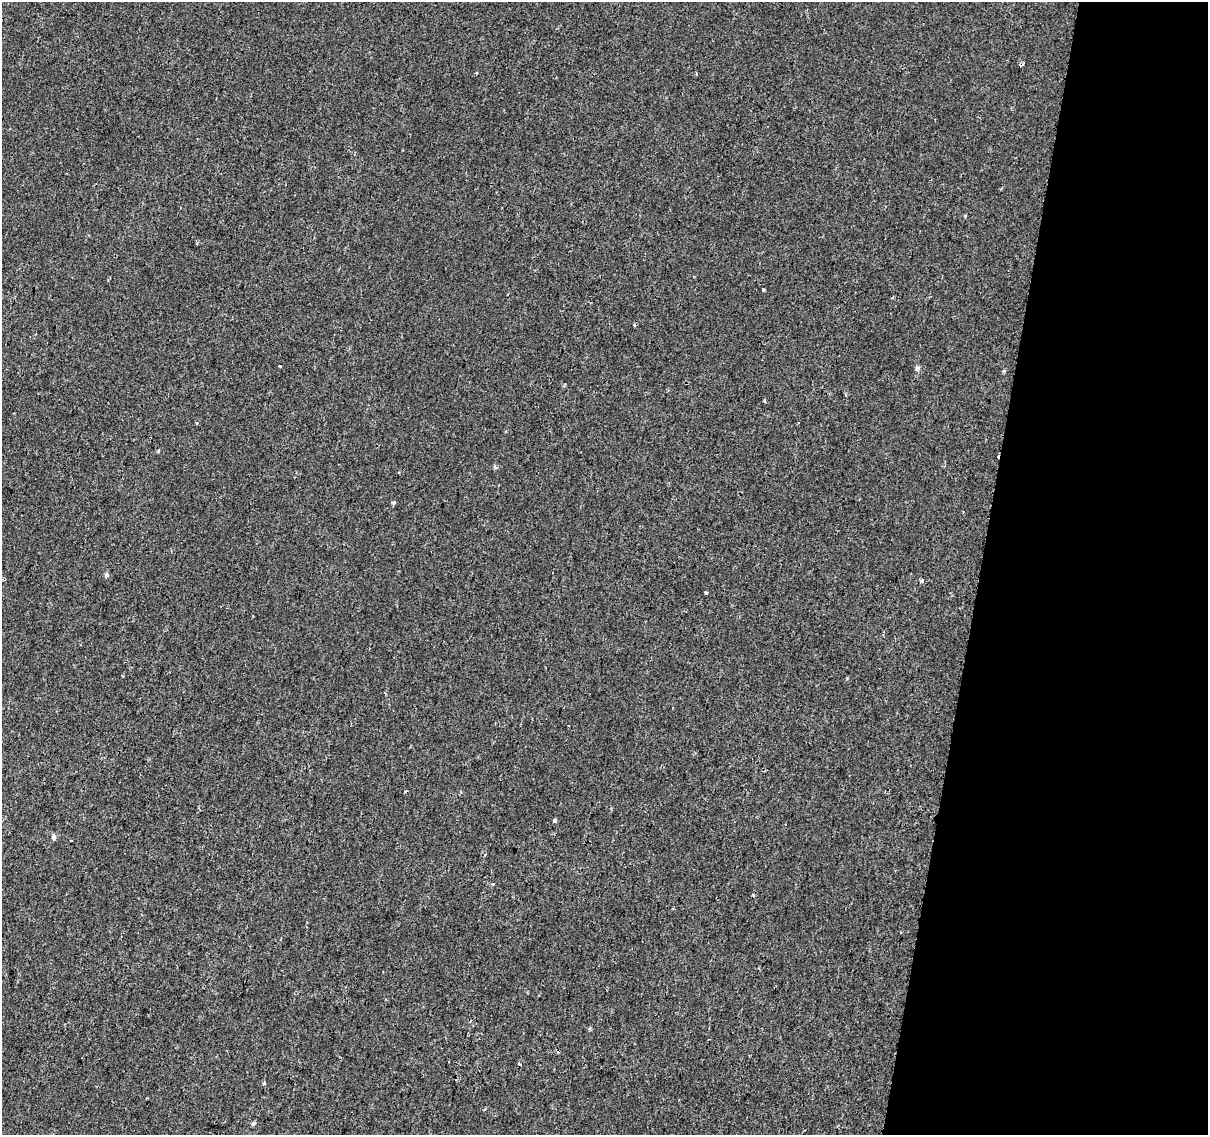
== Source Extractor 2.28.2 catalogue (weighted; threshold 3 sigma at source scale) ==
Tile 8 of 4 x 4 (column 4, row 2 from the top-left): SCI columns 3643-4848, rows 2550-3682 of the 4868 x 5159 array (HDU 1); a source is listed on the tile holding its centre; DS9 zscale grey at full resolution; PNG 1210 x 1137 px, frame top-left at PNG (2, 2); no overlay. Shown black and unused: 19% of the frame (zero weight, under 2 of 3 exposures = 3% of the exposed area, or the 3 px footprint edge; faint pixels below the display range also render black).
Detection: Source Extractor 2.28.2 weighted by HDU 2 'WHT'; one run over the whole footprint, this tile lists its part. Background 1.45e-04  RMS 0.0039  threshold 0.0174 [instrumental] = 3 sigma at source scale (4.5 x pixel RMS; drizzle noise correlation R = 1.50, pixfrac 1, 0.0396/0.0396 arcsec/px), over >= 5 px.
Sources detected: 23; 6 cosmic-ray / hot-pixel residue — not listed; the other 17 listed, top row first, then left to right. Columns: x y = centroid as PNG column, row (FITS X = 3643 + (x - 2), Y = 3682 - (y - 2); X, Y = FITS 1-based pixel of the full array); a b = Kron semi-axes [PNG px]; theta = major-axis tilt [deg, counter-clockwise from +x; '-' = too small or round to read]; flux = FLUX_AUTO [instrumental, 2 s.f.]
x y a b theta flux
1021 65 4 3 - 1.4
763 289 3 3 - 0.73
917 368 7 6 - 1.1
1004 371 3 3 - 1.6
764 400 4 3 - 0.53
158 451 5 3 - 0.41
394 502 4 3 - 1.8
106 575 7 5 88 0.77
922 581 4 3 - 1.2
706 593 3 3 - 0.85
554 820 4 3 - 1.2
54 837 7 6 - 0.97
485 855 3 3 - 0.53
753 895 4 3 - 0.36
264 1083 4 4 - 0.48
147 1098 2 2 - 0.36
253 1123 6 5 - 0.57
Overlapping masked pixels (flux is a lower limit): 1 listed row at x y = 1021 65